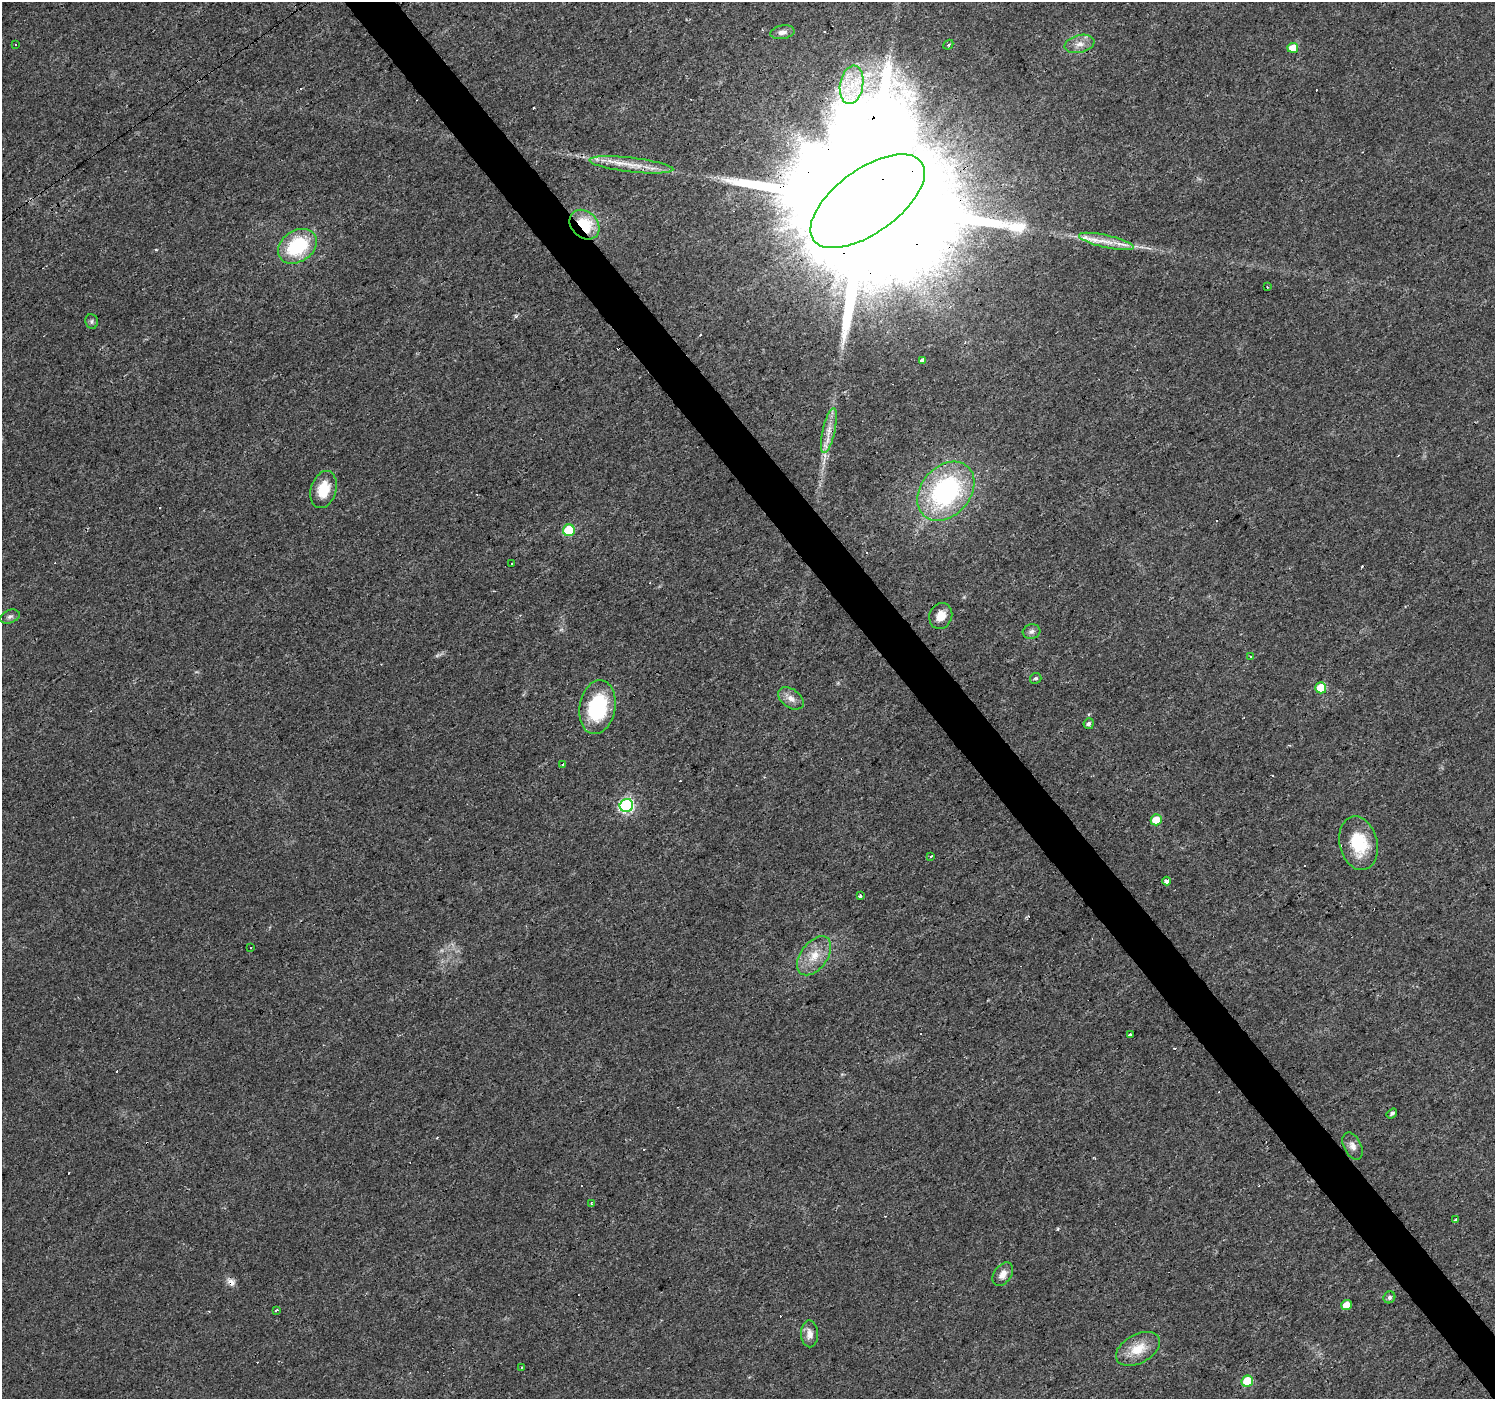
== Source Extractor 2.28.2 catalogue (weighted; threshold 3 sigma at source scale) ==
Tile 6 of 4 x 4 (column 2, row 2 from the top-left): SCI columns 1494-2986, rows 2928-4324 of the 5973 x 5915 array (HDU 1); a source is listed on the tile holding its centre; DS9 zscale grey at full resolution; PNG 1497 x 1401 px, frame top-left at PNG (2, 2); each listed source drawn as its Kron ellipse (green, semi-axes under 4 px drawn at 4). Shown black and unused: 3% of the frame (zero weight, under 3 of 4 exposures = <1% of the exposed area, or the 3 px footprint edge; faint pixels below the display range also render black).
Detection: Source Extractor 2.28.2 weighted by HDU 2 'WHT'; one run over the whole footprint, this tile lists its part. Background 0.0154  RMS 0.0032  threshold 0.0144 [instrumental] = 3 sigma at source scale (4.5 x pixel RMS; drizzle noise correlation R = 1.50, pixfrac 1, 0.0396/0.0396 arcsec/px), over >= 5 px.
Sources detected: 80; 27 cosmic-ray / hot-pixel residue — neither listed nor drawn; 3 inside a brighter listed object's ellipse — not listed separately; the other 50 listed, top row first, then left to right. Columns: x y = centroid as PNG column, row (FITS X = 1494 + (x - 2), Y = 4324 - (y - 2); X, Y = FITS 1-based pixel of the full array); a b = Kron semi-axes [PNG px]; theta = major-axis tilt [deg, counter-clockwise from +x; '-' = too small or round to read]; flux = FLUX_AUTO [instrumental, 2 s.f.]
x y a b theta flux
782 32 12 7 10 1.6
15 44 3 3 - 1
1080 44 15 9 13 2.7
948 45 5 3 - 0.54
1293 48 5 5 - 4.4
852 85 19 11 80 8.2
631 165 42 7 -6 6.5
868 201 67 32 36 43000
584 225 16 13 -45 13
1106 241 28 6 -13 4.2
297 246 21 15 34 22
1267 287 3 2 - 0.48
92 321 7 6 - 0.69
923 361 3 3 - 61
829 431 23 6 77 3.5
324 489 19 12 73 7.9
946 491 33 24 48 52
569 530 6 6 - 17
512 563 3 3 - 0.5
941 616 13 11 67 4.2
10 617 10 6 21 0.97
1032 631 9 7 16 1.2
1250 657 4 4 - 0.56
1036 678 6 5 - 0.61
1321 688 5 5 - 7.5
791 698 14 9 -35 2.4
597 707 27 18 80 24
1089 724 5 5 - 0.93
562 764 3 3 - 2.7
626 805 7 6 - 58
1156 820 5 5 - 5.4
1359 843 27 19 -76 14
930 856 3 3 - 1.9
1166 881 4 3 - 2.3
860 895 3 3 - 0.78
251 948 3 3 - 0.77
814 956 22 13 53 6.4
1130 1035 3 3 - 10
1392 1113 6 4 34 0.66
1353 1146 14 8 -64 2
592 1204 4 2 - 1.1
1456 1219 4 3 - 6.1
1003 1274 13 8 56 2.5
1389 1297 6 5 - 0.96
1346 1305 5 5 - 3.9
277 1310 4 2 - 0.47
809 1334 13 8 -88 2.3
1138 1349 24 14 28 6.9
521 1367 3 2 - 0.36
1247 1381 6 5 - 11
Overlapping masked pixels (flux is a lower limit): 2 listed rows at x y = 868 201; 584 225